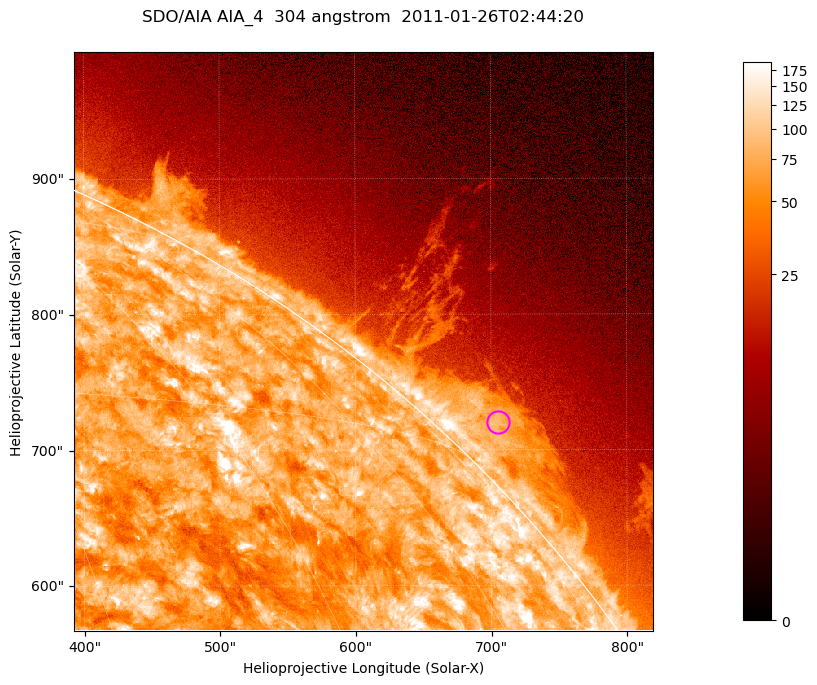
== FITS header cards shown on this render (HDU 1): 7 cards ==
TELESCOP= 'SDO/AIA '           / For AIA: SDO/AIA
INSTRUME= 'AIA_4   '           / For AIA: AIA_ATA1, AIA_ATA2, AIA_ATA3 or AIA_AT
WAVELNTH=                  304 / [angstrom] Wavelength
WAVEUNIT= 'angstrom'           / Wavelength unit: angstrom
DATE-OBS= '2011-01-26T02:44:20.124' / [ISO] Date when observation started; ISO 8
CTYPE1  = 'HPLN-TAN'           / CTYPE1; Typically HPLN
CTYPE2  = 'HPLT-TAN'           / CTYPE2; Typically HPLT

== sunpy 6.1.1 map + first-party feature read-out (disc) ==
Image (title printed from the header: SDO/AIA AIA_4  304 angstrom  2011-01-26T02:44:20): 711 x 711 px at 0.6 arcsec/px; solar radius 975 arcsec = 1624 px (partial field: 2.6% of the solar disc is inside the frame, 42% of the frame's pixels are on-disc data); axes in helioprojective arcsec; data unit not stated in the header (colour bar unlabelled)
Orientation: roll -0.131 deg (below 1 deg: not rotated)
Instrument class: DISC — disc imager (sunpy class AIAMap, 304 A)
Bright regions (active regions / flare kernels): reference = the on-disc median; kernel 7 px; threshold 5 sigma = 121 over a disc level ~73.7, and >= 1.15x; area >= 505 px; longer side >= 9 px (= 5.4 arcsec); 0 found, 0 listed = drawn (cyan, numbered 1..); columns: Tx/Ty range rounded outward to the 2 arcsec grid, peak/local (2 s.f.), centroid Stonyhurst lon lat
Off-limb structures (1.02-1.3 R_sun): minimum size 252 px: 7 found; the strongest spans PA ~310..320 deg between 1.02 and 1.06 R_sun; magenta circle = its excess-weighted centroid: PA ~315 deg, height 1.03 R_sun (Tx ~706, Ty ~720 arcsec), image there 3.4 x the reference